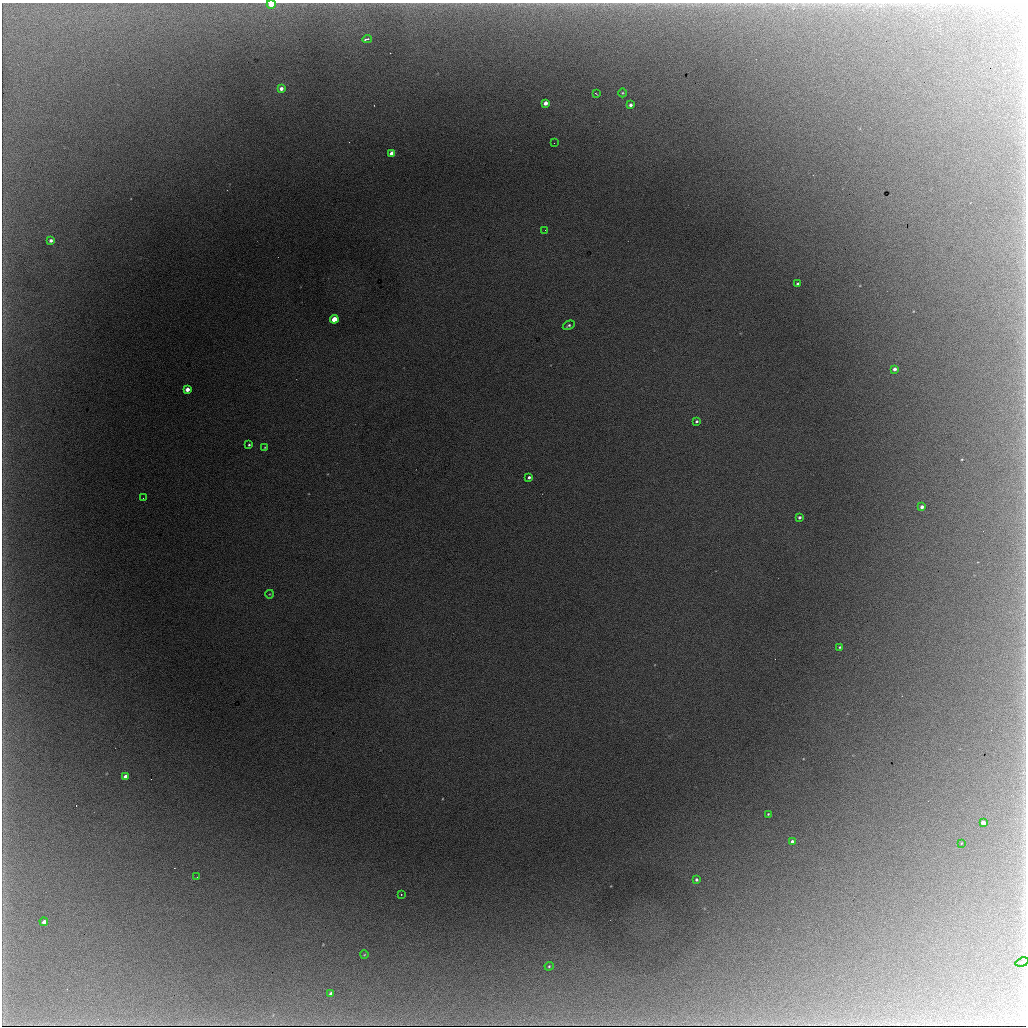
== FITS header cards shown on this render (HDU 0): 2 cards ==
NAXIS1  =                 1024 / length of data axis 1
NAXIS2  =                 1024 / length of data axis 2

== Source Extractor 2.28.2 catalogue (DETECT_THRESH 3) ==
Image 1024 x 1024 px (HDU 0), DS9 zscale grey, 1 PNG px = 1 image px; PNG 1028 x 1028 px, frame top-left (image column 1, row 1024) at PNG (2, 3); each listed source drawn as its Kron ellipse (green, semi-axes under 4 px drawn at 4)
Background 9060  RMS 77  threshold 231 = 3 sigma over >= 5 px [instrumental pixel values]
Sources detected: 38; all 38 listed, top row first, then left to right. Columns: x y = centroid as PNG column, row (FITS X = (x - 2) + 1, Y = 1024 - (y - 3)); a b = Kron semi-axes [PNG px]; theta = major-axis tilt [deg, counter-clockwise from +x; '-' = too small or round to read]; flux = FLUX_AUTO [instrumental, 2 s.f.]
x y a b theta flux
271 4 4 4 - 110000
367 39 5 2 - 17000
281 89 4 4 - 19000
623 93 4 3 - 4400
596 94 3 2 - 3100
545 103 4 4 - 29000
630 105 3 3 - 14000
554 143 2 2 - 6700
392 153 4 4 - 67000
545 230 2 2 - 4600
51 240 3 3 - 12000
798 284 3 3 - 9700
334 319 4 4 - 110000
569 325 6 4 32 8600
895 369 4 3 - 17000
187 389 4 4 - 36000
697 421 4 3 - 8100
249 445 3 3 - 6000
265 447 3 2 - 3600
529 477 3 3 - 10000
143 498 2 2 - 4000
922 507 4 3 - 16000
799 517 3 3 - 11000
270 594 4 3 - 3800
840 647 3 3 - 6100
125 776 4 3 - 15000
768 814 3 2 - 4000
983 823 4 4 - 26000
792 842 3 3 - 13000
961 843 3 2 - 4000
197 877 2 2 - 3100
696 880 4 4 - 10000
401 894 3 2 - 3400
44 922 4 3 - 19000
364 955 4 2 - 3300
1022 962 7 3 18 9200
549 966 4 4 - 5500
331 994 4 3 - 23000
At the frame edge (FLAGS 8, measured only in part): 2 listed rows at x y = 271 4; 1022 962